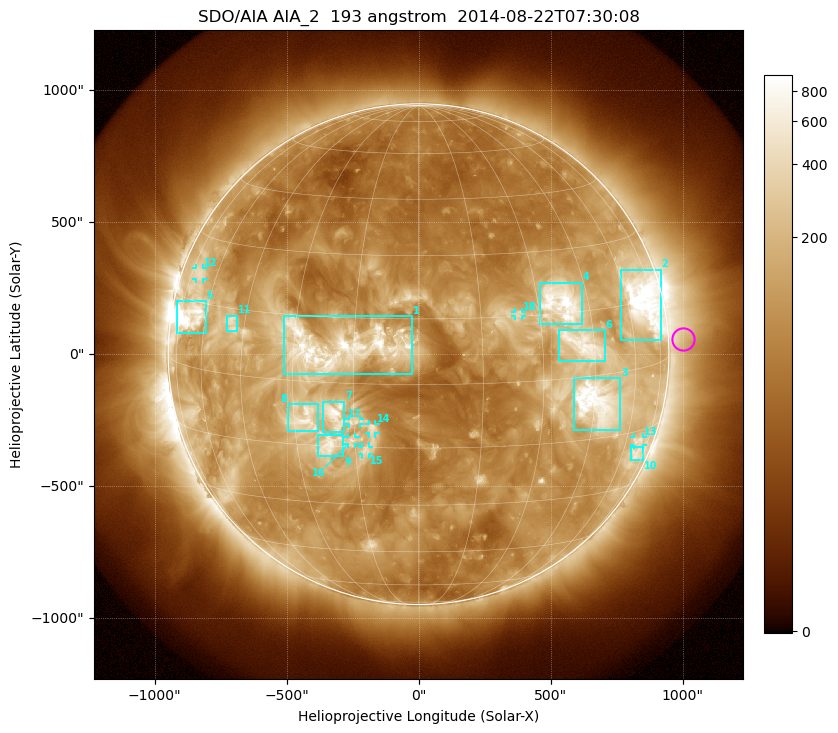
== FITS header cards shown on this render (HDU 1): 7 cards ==
TELESCOP= 'SDO/AIA'
INSTRUME= 'AIA_2'
WAVELNTH=                  193
WAVEUNIT= 'angstrom'
DATE-OBS= '2014-08-22T07:30:08.80'
CTYPE1  = 'HPLN-TAN'
CTYPE2  = 'HPLT-TAN'

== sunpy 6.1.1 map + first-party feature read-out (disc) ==
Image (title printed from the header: SDO/AIA AIA_2  193 angstrom  2014-08-22T07:30:08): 1024 x 1024 px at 2.4 arcsec/px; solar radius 948 arcsec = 395 px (full disc in frame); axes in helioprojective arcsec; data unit not stated in the header (colour bar unlabelled)
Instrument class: DISC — disc imager (sunpy class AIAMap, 193 A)
Bright regions (active regions / flare kernels): reference = the median radial profile (limb darkening/brightening removed); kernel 9 px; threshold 5 sigma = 260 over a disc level ~84.4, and >= 1.15x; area >= 12 px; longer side >= 9 px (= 22 arcsec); searched inside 0.97 R_sun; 18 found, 18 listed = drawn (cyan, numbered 1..; 7 of them under ~33 arcsec drawn as corner ticks so the feature stays visible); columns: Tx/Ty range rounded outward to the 5 arcsec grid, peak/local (2 s.f.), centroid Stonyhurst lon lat
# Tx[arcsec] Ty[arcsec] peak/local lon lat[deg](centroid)
1 -510..-25 -80..145 12 -19 +8
2 765..920 55..320 15 +67 +15
3 585..765 -290..-90 13 +46 -6
4 460..620 115..270 12 +37 +17
5 -920..-805 80..205 26 -68 +11
6 530..705 -30..90 7.8 +42 +7
7 -365..-280 -295..-180 9.4 -20 -7
8 -495..-380 -290..-190 7.5 -27 -9
9 -380..-285 -385..-305 8.1 -21 -15
10 805..850 -400..-350 4.6 +68 -21
11 -730..-685 85..150 5.7 -49 +12
12 -845..-815 285..330 4.1 -70 +21
13 815..850 -345..-315 4.2 +67 -18
14 -190..-160 -300..-265 5.9 -11 -10
15 -215..-185 -380..-350 5.6 -12 -16
16 -270..-240 -340..-315 5.1 -16 -13
17 -265..-220 -265..-245 4.4 -15 -9
18 365..390 145..160 4.8 +25 +16
Off-limb structures (1.02-1.3 R_sun): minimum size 162 px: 4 found; the strongest spans PA ~240..305 deg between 1.02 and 1.3 R_sun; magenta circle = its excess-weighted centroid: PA ~275 deg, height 1.06 R_sun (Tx ~1000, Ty ~60 arcsec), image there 1.8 x the reference